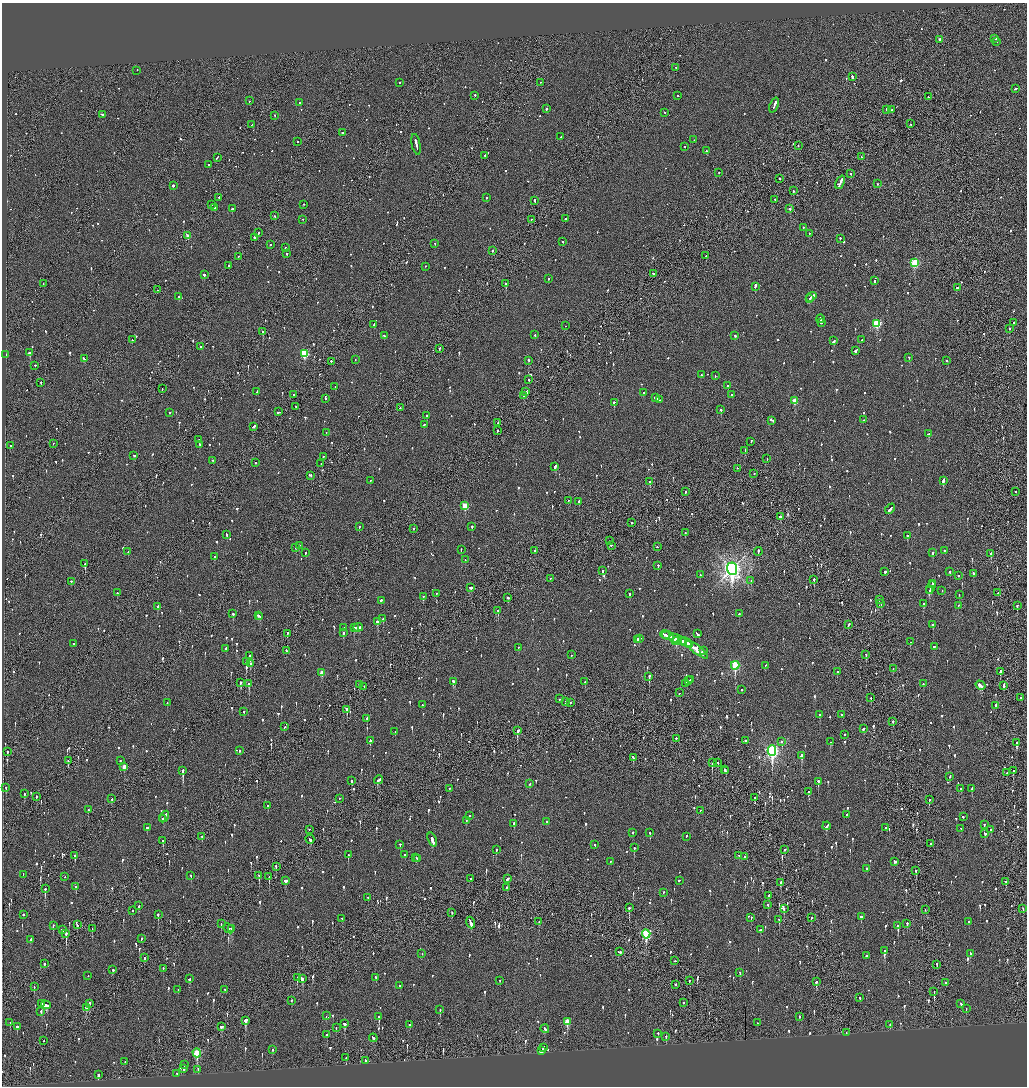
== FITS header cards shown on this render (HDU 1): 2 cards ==
NAXIS1  =                 2050
NAXIS2  =                 2168

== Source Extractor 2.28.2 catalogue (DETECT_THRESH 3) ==
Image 2050 x 2168 px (HDU 1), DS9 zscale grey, zoomed out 1/2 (1 PNG px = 2 x 2 image px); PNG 1029 x 1088 px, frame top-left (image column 2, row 2168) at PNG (2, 3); each listed source drawn as its Kron ellipse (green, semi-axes under 4 px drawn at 4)
Background -0.0936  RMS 0.076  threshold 0.229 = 3 sigma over >= 5 px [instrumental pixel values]
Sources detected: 1421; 70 cannot appear on this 1/2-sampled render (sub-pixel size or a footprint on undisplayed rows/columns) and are neither listed nor drawn; of the other 1351, the 500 brightest by FLUX_AUTO listed and drawn (851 fainter detections omitted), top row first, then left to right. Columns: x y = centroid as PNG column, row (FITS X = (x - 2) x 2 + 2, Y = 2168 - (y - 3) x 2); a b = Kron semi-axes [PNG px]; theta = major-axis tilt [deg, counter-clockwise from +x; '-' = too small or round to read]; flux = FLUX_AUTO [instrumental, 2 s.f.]
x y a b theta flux
995 39 2 2 - 69
940 40 2 2 - 60
997 42 2 2 - 67
676 68 2 1 - 180
137 71 2 2 - 57
852 77 3 2 - 200
399 83 2 1 - 85
540 83 2 1 - 66
1015 89 3 2 - 81
475 96 2 2 - 55
678 96 2 2 - 97
928 97 2 2 - 72
249 101 2 2 - 54
299 103 2 2 - 140
774 106 8 2 68 390
546 109 2 2 - 170
887 110 2 1 - 930
892 110 2 1 - 57
665 113 2 2 - 74
102 115 3 2 - 350
275 116 2 1 - 54
910 124 2 1 - 150
252 125 2 1 - 85
342 133 2 2 - 73
561 137 2 2 - 53
694 140 2 2 - 57
298 142 2 2 - 77
416 145 10 2 -78 380
798 146 2 2 - 78
685 147 2 2 - 69
706 151 2 2 - 160
485 156 2 2 - 57
862 157 3 2 - 130
217 158 4 2 - 95
209 165 2 2 - 130
719 173 2 1 - 73
851 174 2 2 - 78
780 179 2 2 - 160
840 183 7 2 66 660
877 184 2 2 - 64
173 186 2 2 - 410
793 191 2 2 - 150
219 198 2 2 - 120
486 198 2 2 - 150
775 200 2 2 - 110
534 201 3 2 - 130
211 205 2 1 - 66
304 205 2 2 - 82
215 208 2 2 - 130
232 209 2 2 - 510
790 209 2 2 - 170
275 216 2 2 - 67
565 219 2 2 - 220
303 220 2 2 - 75
531 220 2 1 - 65
803 228 2 2 - 60
258 233 2 1 - 54
809 234 2 1 - 110
188 236 2 2 - 190
254 238 2 2 - 170
840 239 2 2 - 73
563 242 2 2 - 52
435 244 2 2 - 59
270 245 2 2 - 110
285 248 2 2 - 78
492 251 2 2 - 66
287 254 2 2 - 200
706 256 2 2 - 55
238 257 2 1 - 180
915 263 3 3 - 830
228 266 2 2 - 55
425 267 2 1 - 58
653 274 2 1 - 330
204 275 2 2 - 200
548 279 2 2 - 86
874 281 2 2 - 120
43 284 2 1 - 70
506 284 2 2 - 600
755 287 3 2 - 530
958 288 4 2 - 130
157 290 2 1 - 58
179 297 2 2 - 360
811 297 6 2 38 280
809 299 2 2 - 300
820 319 4 2 - 290
821 323 2 2 - 220
1014 323 2 2 - 59
877 324 3 3 - 1200
374 325 2 2 - 150
566 326 2 1 - 79
1009 329 2 2 - 130
263 332 2 2 - 400
535 335 2 2 - 59
384 336 3 2 - 86
735 336 3 2 - 75
132 340 2 2 - 72
862 340 2 1 - 140
834 341 3 2 - 390
201 347 2 2 - 310
439 349 3 2 - 130
856 351 3 2 - 260
29 353 3 2 - 710
304 354 3 3 - 930
6 355 2 1 - 71
909 358 2 2 - 84
84 359 3 2 - 85
355 360 2 2 - 82
529 361 3 2 - 110
946 361 2 2 - 96
331 362 2 2 - 100
35 366 2 2 - 55
701 375 2 2 - 63
715 376 2 1 - 64
529 380 2 1 - 130
41 383 2 2 - 88
728 386 2 2 - 130
335 387 2 2 - 61
162 389 2 1 - 56
257 392 3 2 - 66
525 392 2 2 - 55
644 393 2 2 - 67
294 395 2 1 - 240
732 395 2 2 - 300
523 396 2 2 - 86
656 398 4 2 - 150
325 399 2 2 - 59
659 400 3 2 - 130
795 401 3 3 - 300
614 403 2 2 - 170
296 407 2 1 - 72
400 408 2 2 - 77
721 410 2 2 - 180
170 413 2 2 - 53
278 413 3 2 - 83
427 416 2 2 - 420
863 420 2 2 - 56
772 421 4 2 - 160
498 423 2 1 - 55
424 425 4 2 - 120
254 427 4 2 - 130
497 431 2 1 - 170
326 433 2 1 - 100
929 434 3 2 - 190
199 440 2 2 - 210
751 442 2 2 - 73
53 444 2 1 - 57
200 445 2 2 - 61
11 446 2 2 - 59
745 451 2 2 - 83
134 456 2 2 - 73
323 457 2 2 - 58
767 459 2 2 - 57
213 461 2 2 - 70
255 463 2 2 - 120
321 464 2 2 - 290
555 467 4 2 - 170
737 469 2 2 - 67
754 474 2 2 - 84
310 476 3 2 - 110
370 481 2 2 - 72
943 481 4 2 - 490
650 482 2 2 - 190
685 492 2 1 - 65
1015 492 2 2 - 130
568 501 2 2 - 71
579 502 2 2 - 110
465 506 3 3 - 340
890 509 6 2 47 170
780 517 3 2 - 91
631 523 2 2 - 120
359 527 2 2 - 77
472 527 2 2 - 84
413 529 2 2 - 52
685 533 2 2 - 55
226 535 3 2 - 160
908 536 2 2 - 200
609 541 2 1 - 53
299 546 2 2 - 61
611 546 2 2 - 120
657 547 2 2 - 65
296 548 2 2 - 190
461 550 2 2 - 62
535 551 2 2 - 62
944 551 2 2 - 71
128 552 2 2 - 69
758 552 4 2 - 180
305 553 2 2 - 74
932 553 2 2 - 310
991 554 3 2 - 220
214 557 2 2 - 61
465 560 2 2 - 52
85 564 2 2 - 200
658 566 2 2 - 150
732 569 6 5 - 9100
602 571 2 2 - 110
885 572 2 2 - 900
950 572 2 2 - 63
973 574 2 2 - 190
700 575 2 2 - 110
958 576 2 2 - 130
550 579 2 1 - 71
814 580 2 2 - 180
751 581 2 2 - 85
71 582 2 2 - 260
932 584 4 2 - 230
471 588 3 2 - 130
931 588 7 2 69 260
929 591 3 2 - 160
942 591 2 2 - 61
117 593 2 2 - 210
998 593 2 1 - 110
436 594 2 2 - 81
629 594 2 2 - 130
959 595 2 2 - 56
423 597 2 2 - 100
508 598 2 2 - 90
879 600 2 2 - 88
381 601 2 2 - 270
881 604 2 2 - 70
923 604 3 2 - 190
958 606 2 2 - 64
1017 606 2 2 - 160
157 607 3 2 - 120
498 611 2 2 - 120
233 614 2 2 - 110
739 614 3 2 - 110
258 616 2 2 - 100
260 617 3 2 - 120
383 619 3 2 - 110
377 622 2 2 - 280
849 625 3 2 - 75
933 625 2 2 - 180
343 628 2 2 - 56
354 628 4 2 - 180
358 628 5 2 - 170
343 633 3 2 - 74
287 634 3 2 - 120
697 634 4 2 - 220
665 635 5 2 - 210
668 636 6 2 -15 290
675 638 5 2 - 380
639 639 3 1 - 130
637 640 2 2 - 180
677 641 5 2 - 340
682 641 3 2 - 130
910 642 2 2 - 100
686 643 6 2 -21 390
73 644 2 2 - 83
690 645 4 2 - 350
935 647 3 2 - 100
518 648 2 2 - 76
226 649 3 2 - 110
696 650 14 3 -38 670
286 651 3 2 - 100
703 651 3 2 - 53
572 655 2 2 - 54
866 655 2 2 - 140
250 656 2 2 - 1100
247 662 3 2 - 4500
251 664 4 2 - 180
735 666 4 3 - 1300
765 666 3 2 - 72
893 669 2 2 - 61
837 672 2 2 - 130
1000 672 3 2 - 210
322 673 3 2 - 180
649 677 3 2 - 390
690 680 2 1 - 69
689 681 2 2 - 100
454 682 3 2 - 260
585 682 2 2 - 79
241 683 3 2 - 140
249 684 3 2 - 390
686 684 4 2 - 370
923 684 2 2 - 78
359 685 3 2 - 130
980 686 5 2 - 320
1004 686 4 2 - 120
364 687 2 2 - 65
741 690 2 2 - 120
679 693 2 2 - 60
871 698 3 2 - 59
1021 698 2 2 - 86
559 699 2 2 - 100
566 702 2 2 - 94
167 703 2 2 - 55
570 703 2 2 - 54
422 705 2 2 - 73
996 706 3 2 - 110
347 710 3 2 - 260
244 712 2 2 - 98
820 715 2 2 - 64
841 715 2 2 - 62
367 719 3 2 - 64
893 722 2 2 - 150
284 727 3 2 - 57
863 729 3 2 - 120
517 731 2 2 - 220
395 732 2 2 - 61
845 735 2 2 - 73
676 739 2 2 - 140
370 741 3 2 - 470
746 741 2 2 - 170
782 742 2 2 - 57
831 742 4 2 - 250
1017 743 3 2 - 410
240 751 2 2 - 160
772 751 5 4 - 3800
8 752 2 1 - 82
802 756 3 2 - 310
633 758 4 2 - 120
68 761 3 1 - 84
120 761 2 2 - 67
712 763 2 1 - 220
718 763 2 2 - 62
124 767 3 2 - 180
724 770 2 2 - 95
183 771 4 2 - 1100
726 771 3 2 - 95
1013 771 2 1 - 450
1007 773 2 2 - 67
950 777 2 2 - 68
378 780 4 2 - 210
352 781 2 2 - 230
818 782 3 2 - 190
530 784 3 2 - 74
6 788 3 2 - 170
449 789 2 1 - 100
961 789 2 2 - 55
972 789 3 2 - 60
809 792 3 2 - 200
24 794 2 2 - 64
36 797 2 2 - 150
755 798 3 2 - 66
112 799 2 1 - 200
340 799 2 2 - 69
929 800 2 2 - 190
268 806 2 2 - 78
88 810 2 2 - 140
700 811 2 1 - 73
846 815 2 2 - 61
469 816 2 2 - 57
164 817 6 2 58 230
963 817 2 2 - 67
163 819 3 2 - 120
466 821 2 2 - 53
547 822 2 2 - 55
514 824 3 2 - 79
984 825 3 2 - 340
827 826 4 2 - 100
147 828 3 2 - 58
885 828 2 2 - 56
961 829 2 2 - 88
309 830 2 1 - 53
991 830 3 2 - 66
633 833 2 2 - 130
650 833 2 2 - 120
985 834 3 2 - 84
202 837 2 2 - 54
686 837 3 2 - 72
310 840 4 2 - 170
432 840 7 2 -69 360
163 841 2 2 - 95
930 844 2 2 - 59
400 845 2 2 - 130
595 845 2 2 - 120
634 848 3 2 - 110
496 850 2 2 - 120
785 850 2 1 - 200
348 855 2 2 - 160
405 855 2 2 - 62
75 856 2 2 - 340
739 856 2 2 - 54
744 857 2 2 - 55
416 858 2 1 - 75
417 859 2 2 - 81
611 862 2 2 - 60
895 862 3 2 - 68
276 867 3 2 - 100
867 869 2 2 - 310
916 871 3 2 - 80
23 875 2 1 - 92
191 876 3 2 - 110
259 876 3 2 - 130
65 877 2 2 - 57
269 877 3 1 - 220
471 879 2 2 - 89
507 879 3 2 - 310
286 881 3 3 - 150
679 881 2 2 - 70
1006 882 2 2 - 54
780 883 3 2 - 160
76 887 3 2 - 80
506 888 2 2 - 75
45 889 3 2 - 400
663 893 3 2 - 82
769 896 2 2 - 56
368 898 2 2 - 55
768 905 2 2 - 67
138 906 3 2 - 130
629 908 2 1 - 280
784 909 2 2 - 63
1023 909 3 2 - 53
925 910 3 2 - 61
133 911 2 2 - 83
452 913 2 2 - 71
23 915 2 2 - 130
158 915 3 2 - 180
861 917 2 2 - 250
751 918 3 2 - 75
811 918 2 2 - 72
342 919 2 1 - 54
779 920 3 1 - 64
539 922 2 1 - 78
969 922 2 2 - 64
471 923 6 2 -69 300
221 924 3 2 - 58
907 924 2 2 - 110
77 925 3 2 - 88
53 926 2 1 - 52
898 926 3 2 - 310
92 929 2 1 - 84
229 929 6 3 -40 130
232 929 4 1 - 140
62 930 3 2 - 90
760 930 2 2 - 72
66 934 4 2 - 280
646 934 4 3 - 1100
141 939 3 2 - 110
30 940 3 2 - 62
885 951 2 2 - 85
620 952 3 2 - 160
422 954 2 2 - 53
970 954 2 2 - 88
866 956 3 2 - 130
144 958 2 2 - 90
675 961 2 2 - 59
44 964 3 1 - 94
937 965 4 2 - 100
163 969 3 2 - 56
113 970 2 2 - 440
740 973 3 2 - 82
88 976 2 2 - 78
297 978 3 2 - 110
376 978 3 2 - 82
189 979 3 2 - 77
302 979 3 3 - 140
500 981 2 2 - 60
689 981 4 1 - 85
816 982 4 2 - 140
946 983 2 2 - 200
676 985 2 2 - 110
400 986 2 2 - 120
34 987 2 2 - 73
178 990 3 2 - 74
225 990 2 2 - 70
934 992 3 1 - 130
860 998 2 2 - 68
291 1001 2 2 - 110
683 1003 2 1 - 64
42 1004 4 2 - 110
89 1004 3 2 - 87
961 1004 3 2 - 100
46 1005 5 3 - 180
86 1008 3 2 - 74
966 1009 2 1 - 58
440 1010 3 2 - 63
41 1012 2 2 - 97
326 1016 2 2 - 180
379 1017 3 2 - 280
799 1017 2 2 - 53
246 1021 4 2 - 230
567 1022 4 3 - 350
10 1023 3 1 - 53
757 1023 2 2 - 88
344 1024 4 2 - 140
410 1025 2 2 - 67
890 1025 2 2 - 60
17 1027 2 2 - 860
221 1027 4 3 - 91
336 1028 3 2 - 71
545 1029 4 2 - 150
846 1033 2 1 - 65
658 1034 2 2 - 65
327 1035 2 2 - 85
666 1037 3 2 - 90
373 1038 4 2 - 230
44 1041 2 1 - 64
543 1048 3 2 - 260
273 1050 3 2 - 77
541 1051 3 2 - 250
197 1053 4 3 - 740
346 1058 2 2 - 69
365 1061 3 2 - 110
125 1062 2 1 - 94
184 1065 2 2 - 150
184 1069 3 2 - 110
198 1070 3 2 - 56
177 1074 2 2 - 93
98 1075 3 2 - 400
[851 fainter detections neither listed nor drawn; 70 sub-pixel or undisplayed-footprint detections neither listed nor drawn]